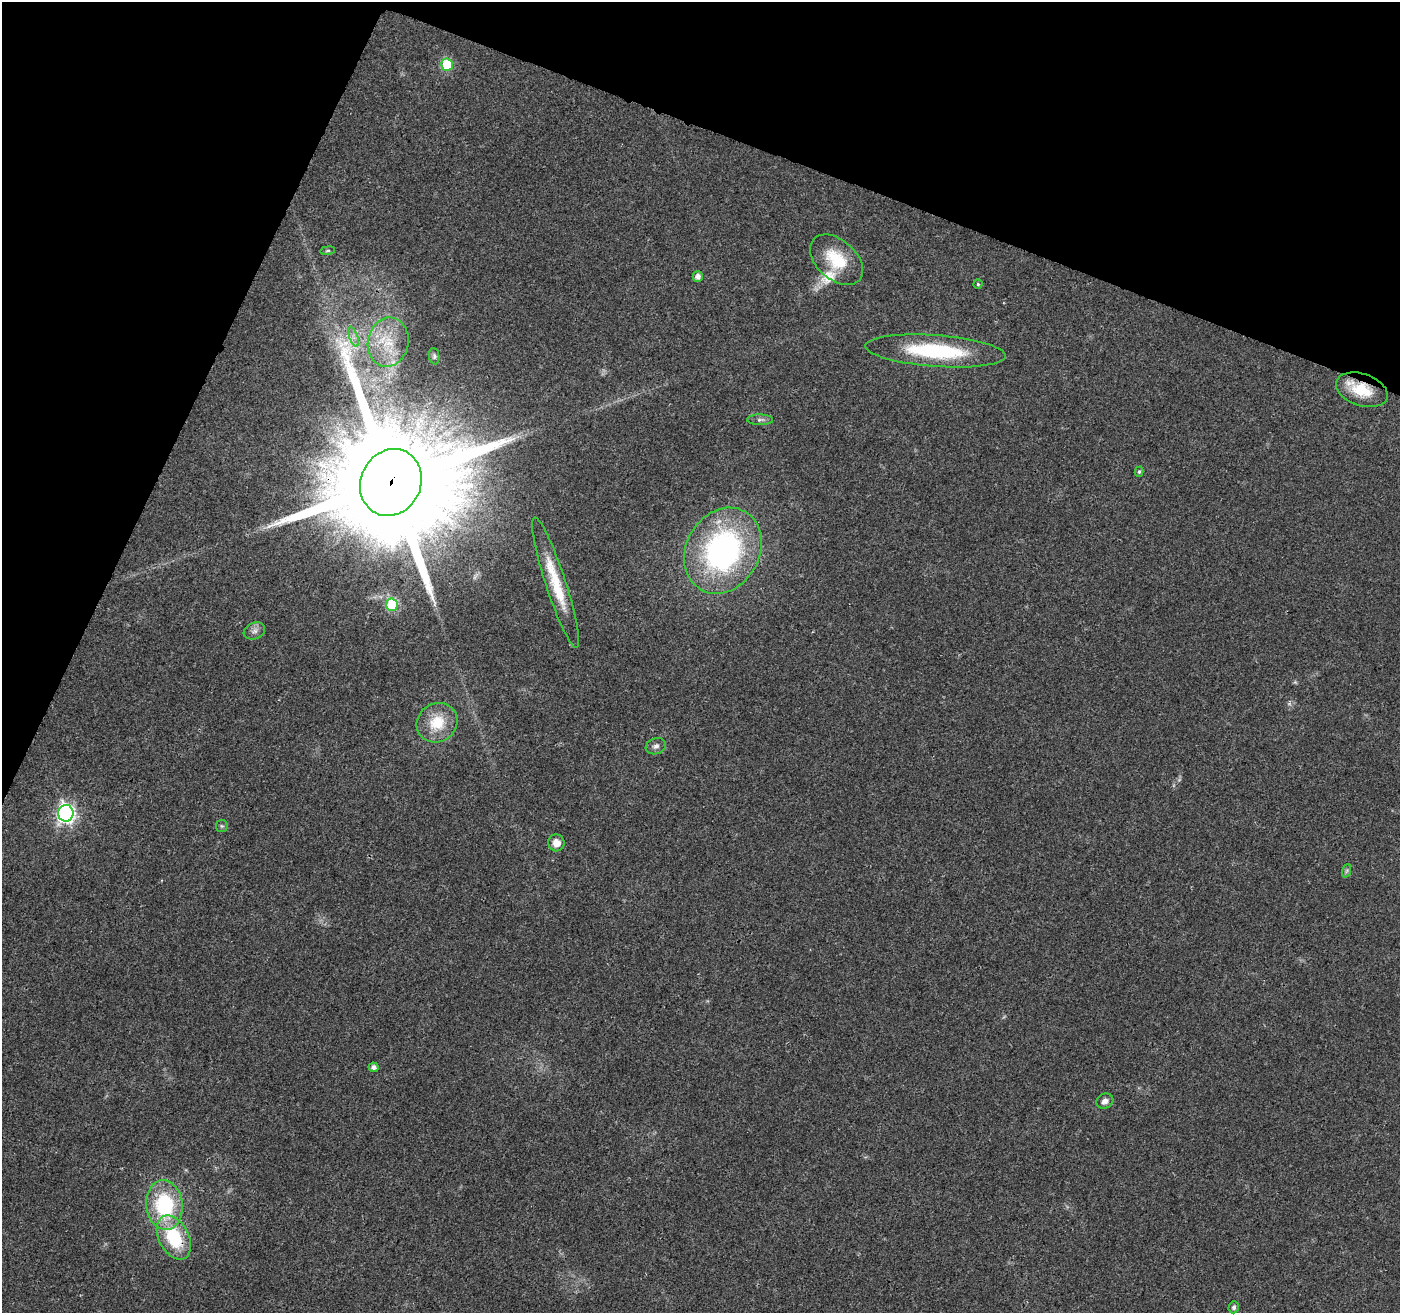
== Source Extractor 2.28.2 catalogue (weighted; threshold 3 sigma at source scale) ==
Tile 2 of 4 x 4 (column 2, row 1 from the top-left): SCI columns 1405-2802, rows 4146-5456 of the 5610 x 5733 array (HDU 1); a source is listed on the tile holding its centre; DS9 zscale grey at full resolution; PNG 1402 x 1315 px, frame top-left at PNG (2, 2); each listed source drawn as its Kron ellipse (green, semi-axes under 4 px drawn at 4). Shown black and unused: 19% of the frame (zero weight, under 3 of 4 exposures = <1% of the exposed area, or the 3 px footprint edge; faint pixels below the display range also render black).
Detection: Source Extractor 2.28.2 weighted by HDU 2 'WHT'; one run over the whole footprint, this tile lists its part. Background 0.0249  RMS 0.0031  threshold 0.0141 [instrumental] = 3 sigma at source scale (4.5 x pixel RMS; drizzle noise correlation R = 1.50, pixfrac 1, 0.0396/0.0396 arcsec/px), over >= 5 px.
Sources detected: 30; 1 too faint to see at this stretch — neither listed nor drawn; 1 inside a brighter listed object's ellipse — not listed separately; the other 28 listed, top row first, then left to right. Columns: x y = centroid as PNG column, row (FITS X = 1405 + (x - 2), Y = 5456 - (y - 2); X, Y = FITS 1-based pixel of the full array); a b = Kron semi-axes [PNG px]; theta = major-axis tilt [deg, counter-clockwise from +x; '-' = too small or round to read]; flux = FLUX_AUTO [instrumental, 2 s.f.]
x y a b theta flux
447 65 6 6 - 18
328 251 7 4 8 0.47
836 260 31 19 -42 12
698 277 5 5 - 1.7
978 284 4 4 - 0.41
353 337 10 3 -69 1
388 342 25 20 78 12
936 351 70 16 -4 28
434 356 8 5 -81 0.61
1362 390 27 16 -19 9.8
760 420 13 5 -1 1
1139 472 5 4 - 0.49
391 482 34 30 64 14000
723 551 45 36 60 75
556 583 68 10 -72 13
392 605 6 6 - 27
254 631 11 8 22 1.4
437 723 21 19 34 9.5
656 746 10 8 22 1.3
66 813 8 7 - 110
222 826 6 5 - 0.52
556 843 8 8 - 3
1346 871 7 4 70 0.57
374 1067 5 4 - 1.3
1105 1101 9 7 28 1.4
164 1205 25 18 -83 26
174 1237 23 15 -62 18
1234 1307 6 5 - 0.99
Overlapping masked pixels (flux is a lower limit): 3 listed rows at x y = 1362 390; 391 482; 174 1237